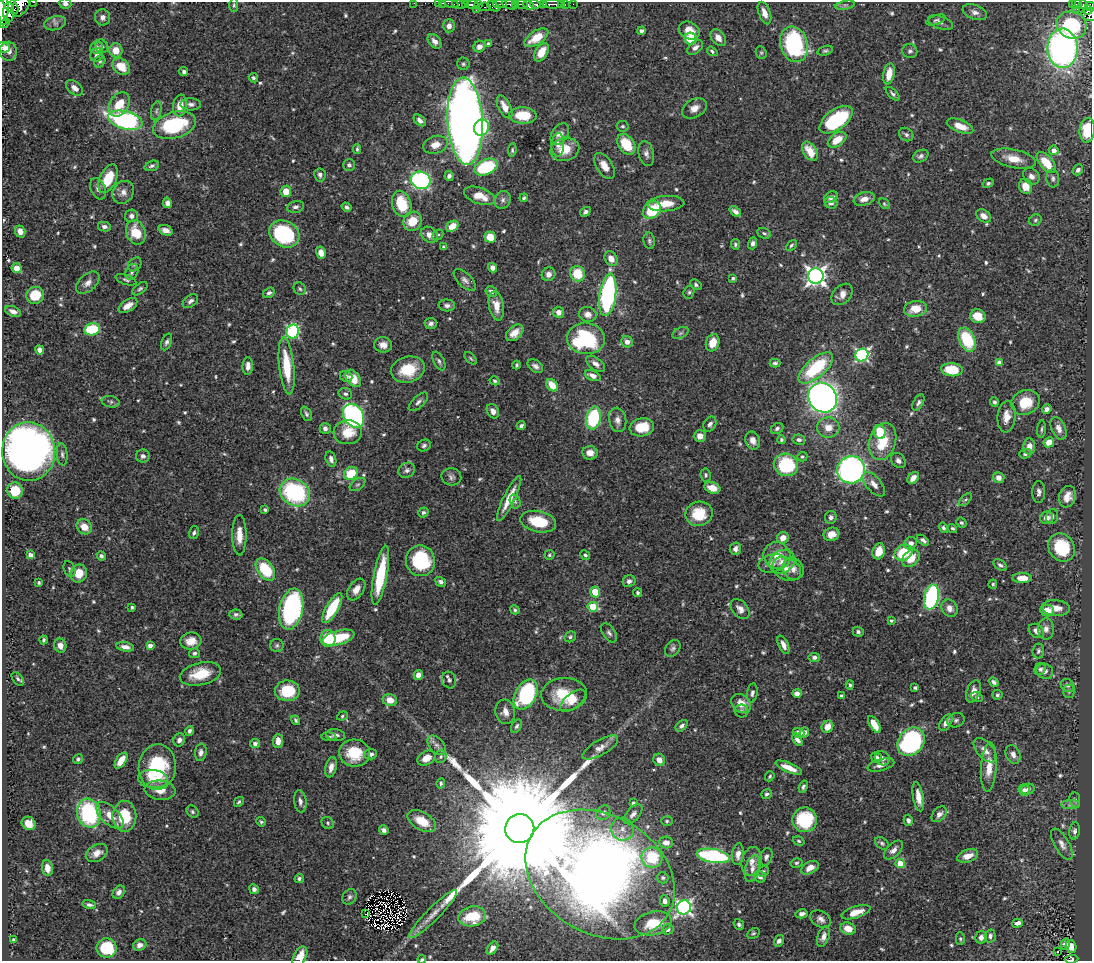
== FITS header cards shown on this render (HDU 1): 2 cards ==
NAXIS1  =                 1090
NAXIS2  =                  959

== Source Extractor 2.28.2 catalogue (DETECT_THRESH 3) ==
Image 1090 x 959 px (HDU 1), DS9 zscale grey, 1 PNG px = 1 image px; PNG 1094 x 963 px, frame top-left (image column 1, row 959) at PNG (2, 2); each listed source drawn as its Kron ellipse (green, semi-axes under 4 px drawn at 4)
Background 0.408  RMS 0.015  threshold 0.0445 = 3 sigma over >= 5 px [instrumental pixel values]
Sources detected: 634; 2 with non-positive FLUX_AUTO (blend fragments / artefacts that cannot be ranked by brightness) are neither listed nor drawn; of the other 632, the 500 brightest by FLUX_AUTO listed and drawn (132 fainter detections omitted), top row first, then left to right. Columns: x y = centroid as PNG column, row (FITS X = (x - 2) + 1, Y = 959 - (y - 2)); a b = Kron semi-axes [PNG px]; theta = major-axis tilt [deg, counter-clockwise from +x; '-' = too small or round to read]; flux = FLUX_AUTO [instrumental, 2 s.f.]
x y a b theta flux
33 2 3 2 - 14
414 3 2 2 - 2.9
438 3 2 2 - 5.6
443 3 3 2 - 7.5
65 4 6 5 - 3.6
452 4 7 4 -18 12
465 4 4 3 - 19
500 4 7 2 0 61
510 4 8 4 -21 64
516 4 4 3 - 22
521 4 7 3 -7 26
535 4 5 3 - 70
543 4 4 3 - 64
553 4 10 3 0 110
562 4 3 2 - 6.4
565 4 3 3 - 10
573 4 2 2 - 2.2
1072 4 3 2 - 5.7
1077 4 5 3 - 37
11 5 10 5 -47 110
234 5 7 4 90 1.7
459 5 7 4 -12 21
472 5 6 4 -2 120
478 5 3 3 - 30
528 5 5 4 - 240
845 5 10 4 12 2.4
1083 5 4 3 - 17
21 6 11 7 57 270
493 6 7 4 -33 30
485 7 6 3 -10 28
1090 7 5 3 - 68
3 9 16 5 89 550
1077 9 2 2 - 2.1
476 10 2 2 - 3
1088 10 4 3 - 100
9 12 10 5 89 210
975 12 12 7 -20 5.8
764 13 12 5 -70 6.7
1089 15 8 6 -23 96
103 17 8 7 - 5
936 20 10 4 21 2.1
5 23 6 3 44 20
55 23 11 7 14 4.7
941 23 13 6 -19 3.8
1072 25 15 13 -26 53
449 26 6 6 - 4.5
641 31 4 4 - 3.4
689 31 11 8 -28 12
536 38 13 7 32 23
718 38 9 6 -51 6.5
691 39 6 5 - 27
434 41 8 5 -50 4.9
489 44 4 3 - 3.4
794 44 18 13 -73 110
102 46 7 6 - 3
3 47 7 5 -15 8.1
479 47 6 5 - 5.8
97 48 6 6 - 5
695 48 9 5 39 4.5
1062 48 20 15 -88 360
116 50 7 6 - 14
8 51 9 8 - 7.9
712 51 6 4 -35 2
825 51 8 4 18 1.9
910 51 7 7 - 2.8
541 52 10 6 60 18
761 53 7 5 -68 1.8
97 55 7 6 - 3.7
100 61 6 5 - 1.8
463 64 6 6 - 2.1
121 66 9 7 -39 19
184 72 4 4 - 2.9
889 74 10 5 79 15
253 78 5 4 - 1.9
75 88 9 6 -38 6.7
893 94 8 4 -44 2.3
119 104 13 9 58 20
191 104 10 6 0 3.9
180 105 11 7 82 13
505 107 12 6 -63 11
694 108 13 9 30 7.9
156 111 9 5 77 2.4
523 115 14 8 -2 28
125 120 17 9 -15 170
420 120 7 4 -42 4.7
836 120 19 10 36 89
465 121 43 17 -87 1600
174 125 22 13 16 92
623 126 6 5 - 2
960 126 14 6 -21 13
481 128 8 7 - 42
1087 130 12 7 86 38
560 134 12 8 55 7.6
906 135 7 6 - 3
837 140 10 6 34 17
626 144 11 8 -55 31
435 145 12 8 16 10
558 145 12 6 88 5.4
357 149 5 3 - 1.6
565 149 14 11 15 20
512 150 7 4 84 1.7
1054 150 5 5 - 6.7
810 151 11 6 -58 15
646 154 13 7 -76 4.9
921 156 8 6 28 3.1
1014 159 23 9 -12 17
1046 162 12 6 -50 27
349 165 6 6 - 2.4
152 166 7 5 18 2.4
604 166 14 8 -57 10
486 167 12 7 23 78
1078 170 6 5 - 3.5
320 175 6 5 - 3.1
449 176 5 4 - 3.2
1031 176 9 7 -44 4.9
1053 178 9 6 -85 3.2
108 179 15 8 65 29
421 180 10 8 -18 210
988 183 6 4 29 2.1
1025 186 7 6 - 15
98 189 11 7 -67 4.6
286 191 6 5 - 14
123 192 12 10 54 6.7
480 196 16 8 -19 15
831 197 7 5 29 4.8
524 198 4 3 - 1.6
864 199 11 6 15 8.2
503 200 9 7 63 3.5
167 203 5 4 - 4.6
831 203 6 5 - 3.5
402 204 13 9 -74 35
666 204 19 7 4 18
884 204 6 4 -42 1.6
295 207 9 6 12 3.7
347 207 5 4 - 2.6
652 210 10 8 41 39
735 211 6 4 -39 3.8
585 212 5 4 - 2.9
131 216 6 6 - 4.1
984 216 8 5 -34 6.1
1035 220 6 5 - 1.9
413 221 10 9 - 19
452 226 7 5 33 14
104 227 6 4 -12 3.6
165 230 7 5 -20 5.5
20 231 6 5 - 7.3
136 232 12 9 -70 25
764 233 7 5 -20 2.1
284 234 16 13 -29 100
429 235 9 7 -39 7.2
438 235 6 4 40 1.5
490 237 6 5 - 25
649 241 8 5 -81 2.4
753 243 6 4 75 3.3
735 244 5 4 - 1.8
791 245 6 4 46 1.7
444 247 4 3 - 2
321 253 6 5 - 10
611 259 7 6 - 9.2
135 264 7 6 - 2.5
17 268 5 5 - 12
492 268 5 4 - 5.3
132 272 8 6 63 3.2
548 274 7 6 - 5.9
577 274 8 7 - 26
816 276 8 7 - 500
733 278 4 3 - 1.8
126 280 11 5 -18 2.5
465 280 14 7 -44 4.5
88 283 14 8 42 6.6
696 285 6 4 -36 2.1
140 289 9 5 38 2.3
300 289 6 5 - 2
491 292 6 5 - 3.7
689 292 7 5 72 1.9
269 293 6 4 33 2.7
842 294 12 8 47 7.3
35 295 9 8 - 26
608 295 21 8 82 210
190 301 9 5 38 3.6
447 305 8 6 -5 3.4
128 306 10 5 32 8.6
496 306 14 7 -79 13
916 309 11 8 10 18
13 311 8 5 -20 5.2
558 312 5 5 - 5.7
588 314 9 7 -13 5.8
978 316 8 7 - 16
431 324 6 5 - 3.4
92 329 8 6 12 49
293 331 7 6 - 130
515 333 10 6 42 9.9
680 333 8 5 26 2.3
586 338 19 15 -4 110
967 339 13 8 -66 52
167 342 9 5 69 2.8
627 342 6 5 - 5
713 343 9 6 70 15
383 345 9 7 -7 7
40 350 4 4 - 5
862 355 6 6 - 180
471 358 7 4 -46 1.7
439 361 10 5 -64 2.9
775 363 5 3 - 2
999 363 4 4 - 12
596 364 11 6 -36 5.6
517 365 4 3 - 1.5
248 366 9 5 86 6.3
287 366 29 7 -84 39
535 366 9 6 -35 3.9
816 368 21 9 40 64
408 369 17 13 15 34
952 370 11 6 -5 32
346 376 6 5 - 2.6
593 376 8 5 -23 6.4
353 378 10 6 -53 19
495 381 5 4 - 1.7
552 385 7 5 -49 17
345 394 7 5 -24 2.4
823 397 15 13 -52 710
111 402 9 5 -12 2.5
418 402 12 5 43 3.9
918 402 9 5 62 2.8
994 402 5 4 - 2.3
1025 402 14 12 25 29
1047 409 5 4 - 4
493 411 8 5 -61 5.4
306 414 8 5 -65 2.2
354 416 13 9 -58 280
1007 417 16 9 84 11
594 418 12 7 78 92
618 420 12 8 -77 7
710 424 8 6 61 3.7
521 426 4 4 - 2.4
642 427 12 9 10 28
828 427 11 10 - 11
325 428 5 5 - 3.5
777 428 6 5 - 2.6
1059 428 12 7 -65 6.2
1041 429 9 3 86 1.6
348 432 14 12 4 20
880 432 7 6 - 30
700 436 6 6 - 6.8
753 440 9 7 -67 7
781 440 4 4 - 1.9
799 440 6 5 - 2.8
883 441 19 13 72 34
1049 442 5 5 - 11
424 445 7 5 26 2.5
1029 447 8 6 87 9.2
29 452 29 26 -86 790
590 453 7 6 - 8.8
62 454 11 5 -86 3.2
1025 454 6 4 17 2.5
143 456 7 6 - 4.1
802 457 5 4 - 1.8
331 459 8 5 -75 4.6
898 461 8 6 -51 4.6
786 465 12 11 - 73
407 470 8 7 - 3.7
851 470 14 13 - 330
351 473 7 6 - 32
706 475 7 5 -82 1.8
451 477 10 8 -13 3.7
913 478 7 4 48 5.7
999 478 6 5 - 6.3
358 484 9 5 35 2.2
874 484 15 7 -49 7.8
712 488 8 5 -20 11
15 491 8 8 - 32
295 492 16 13 -32 120
1039 492 11 6 90 4.4
1067 497 11 8 70 10
509 499 25 5 64 19
965 500 8 4 44 2
515 501 7 5 -75 1.9
265 510 3 3 - 1.5
423 512 5 4 - 2.2
699 514 14 12 13 30
831 517 6 5 - 3.3
1052 517 7 5 74 3.3
1046 518 7 6 - 6.9
538 522 18 10 -12 37
961 523 5 4 - 2
84 527 8 7 - 13
943 528 5 4 - 2.3
952 528 5 4 - 1.9
194 533 6 5 - 2.4
831 534 8 6 18 11
239 535 20 7 -90 14
783 538 6 5 - 8.8
923 540 7 4 -39 3.7
911 543 6 6 - 5.5
1061 547 15 12 -57 53
735 549 6 5 - 3.8
879 551 8 6 72 14
903 553 9 7 32 41
30 555 4 4 - 6
549 555 5 5 - 1.8
585 555 5 4 - 2
101 556 5 4 - 2.6
777 556 14 13 - 18
911 558 10 7 45 16
420 561 15 14 - 63
782 562 13 11 36 9.2
772 563 14 9 15 6.7
1000 565 7 5 -35 2.7
70 569 8 5 -67 2.1
265 569 13 7 -54 49
787 569 15 11 -25 11
793 569 12 10 -54 6.6
79 573 9 8 - 17
380 575 30 6 79 56
1022 578 9 5 0 13
629 581 6 5 - 3.4
441 582 5 4 - 3.3
39 583 3 3 - 1.6
993 584 4 4 - 1.7
356 589 12 7 56 8.6
595 592 5 5 - 18
637 593 4 4 - 2.1
931 597 12 7 78 150
132 607 3 3 - 1.8
593 607 5 5 - 43
332 608 17 6 60 51
950 608 9 7 -57 5.6
1056 608 14 8 -5 12
291 609 21 11 77 170
740 609 11 7 -50 6.4
515 610 5 4 - 1.7
1047 611 7 5 -10 17
236 614 6 5 - 2.4
891 621 3 3 - 1.8
1046 629 10 8 -90 5.3
1036 631 8 6 -37 5.2
858 632 5 5 - 2.3
609 633 11 6 -55 3.4
570 637 6 5 - 2.1
328 638 8 7 - 41
338 638 16 7 15 45
44 640 4 3 - 1.7
191 641 11 8 7 12
277 645 6 6 - 2.5
783 645 10 5 -65 5.9
60 646 7 6 - 6.9
150 646 4 4 - 5.2
125 647 9 4 -9 5.8
673 648 9 6 50 3.1
1038 651 7 6 - 2.3
194 653 5 5 - 2.5
814 657 6 4 -6 3
1040 669 6 5 - 2.5
1045 671 8 7 - 4.6
200 674 21 11 13 28
418 675 5 4 - 6.1
18 679 8 4 -53 2.5
449 680 8 7 - 3.4
994 682 5 3 - 3
850 685 4 4 - 2
1068 685 7 6 - 2.7
915 688 4 3 - 2.8
287 691 12 10 2 38
973 691 11 7 69 8.1
1069 691 7 5 90 1.7
752 693 9 5 80 3
797 693 5 4 - 5.1
526 694 16 10 62 110
564 694 23 16 3 40
997 695 5 5 - 1.9
841 696 4 4 - 2.1
977 697 6 4 -22 2.2
390 700 7 6 - 9.7
573 701 15 7 38 9.9
741 703 11 8 -43 11
741 711 7 6 - 2.1
505 712 12 10 -76 7.6
342 716 5 4 - 1.6
296 720 5 3 - 1.8
956 720 9 7 20 2.7
946 723 9 5 59 5.3
874 724 9 4 -59 16
517 726 7 4 57 2.2
682 726 7 4 41 3.3
827 727 6 5 - 9.2
189 731 5 4 - 2.5
804 732 5 4 - 4.5
799 733 6 4 -16 8.6
336 735 9 5 -8 3.9
329 737 7 4 -4 2.5
179 740 7 5 58 4.4
797 740 7 4 -57 4.3
278 741 7 5 87 8.7
911 742 15 12 51 180
255 744 5 4 - 3.4
437 745 11 7 -49 4.8
600 748 20 7 30 8.7
985 750 15 8 -50 8.3
201 752 9 6 83 4
354 753 15 13 -4 33
371 754 6 5 - 3.7
1013 754 10 7 -66 5.5
441 757 6 5 - 2.1
426 758 9 7 29 10
876 758 5 5 - 4.3
882 758 7 6 - 3.3
78 759 5 4 - 2.3
659 760 6 5 - 7.2
121 761 9 5 58 15
881 765 14 6 16 6.1
157 767 23 18 84 73
331 767 10 5 77 6.6
989 767 24 8 86 16
789 768 14 4 -23 11
770 776 5 4 - 1.5
153 779 15 9 -7 14
441 783 5 4 - 1.8
803 787 6 4 69 2.3
1028 789 7 5 17 3.1
160 790 15 9 -6 13
1024 790 6 5 - 3
767 794 5 4 - 2.6
918 797 15 5 -79 11
1075 800 8 5 -84 1.9
300 801 11 6 -82 4.6
239 802 5 4 - 1.8
633 803 4 4 - 2.6
1071 805 9 4 0 2.8
192 812 7 5 -48 2
89 813 15 11 -75 110
603 813 8 6 51 4.1
633 814 12 6 49 4.9
939 814 9 6 50 5
110 815 17 9 -44 13
124 816 15 12 -90 35
805 820 12 12 - 60
908 820 5 4 - 3.5
422 821 16 8 -30 21
667 821 6 5 - 1.6
261 822 5 4 - 1.8
29 823 7 6 - 11
328 823 6 5 - 1.9
520 829 14 14 - 77000
622 829 12 11 - 9.2
384 830 5 4 - 3.9
1075 831 8 5 83 3
799 841 6 4 -18 1.7
666 842 7 6 - 6.9
882 843 8 5 -37 2.2
1062 844 17 7 -61 6.6
893 850 12 6 46 5.3
97 853 12 8 30 8.6
738 854 11 6 82 6.6
713 856 17 7 -10 130
968 856 11 6 18 12
652 857 10 10 - 50
766 857 9 6 73 3.7
751 861 14 10 78 8.6
796 863 6 4 15 1.8
900 863 4 4 - 32
47 868 8 5 -84 7.9
810 868 9 6 28 8.8
752 869 13 7 75 7.4
763 871 6 5 - 2.1
600 874 79 59 -30 2200
760 877 6 5 - 4.3
299 878 5 4 - 2.5
663 878 6 5 - 2
254 889 5 4 - 3.8
119 892 7 5 53 3.9
349 897 8 6 52 3.1
665 901 6 4 -84 4
89 905 7 4 -14 2.9
684 907 7 7 - 280
856 912 15 6 17 13
366 914 3 2 - 1.6
433 914 33 6 45 14
802 914 6 4 14 3.9
472 916 14 10 10 35
821 919 11 7 -31 4.9
653 923 19 11 13 26
1017 923 5 4 - 4.8
739 924 6 4 -51 2.2
668 929 6 5 - 2.9
848 929 8 6 -16 13
753 933 7 5 26 1.9
990 936 6 5 - 3.2
823 937 11 6 71 5.5
981 937 6 5 - 4.8
960 939 6 4 89 1.8
13 940 4 3 - 1.5
779 941 6 4 56 3.9
1065 944 5 4 - 3.4
140 945 7 5 26 5.4
1071 947 6 5 - 8.4
107 948 10 9 - 54
492 948 7 4 53 6.5
1058 951 3 2 - 1.9
300 956 11 6 62 14
422 959 4 3 - 1.9
1071 959 7 3 5 42
At the frame edge (FLAGS 8, measured only in part): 13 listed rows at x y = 33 2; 414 3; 438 3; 443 3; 65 4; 21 6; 1090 7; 3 9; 3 47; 1087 130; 300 956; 422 959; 1071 959
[132 fainter detections neither listed nor drawn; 2 non-positive-flux detections neither listed nor drawn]